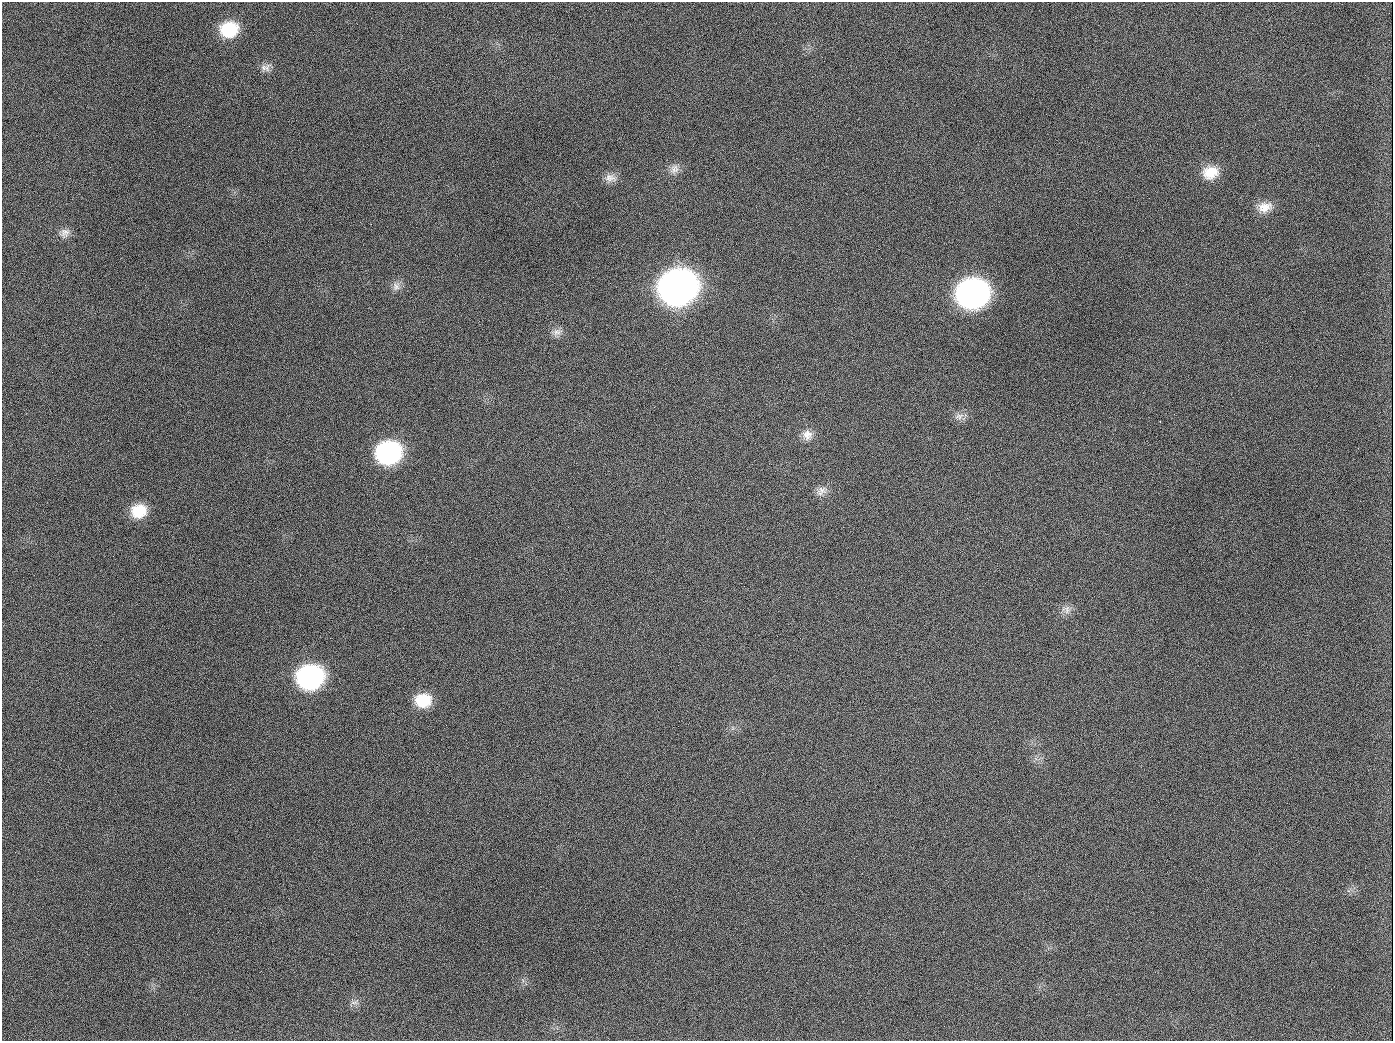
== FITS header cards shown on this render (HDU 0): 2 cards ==
NAXIS1  =                 1391
NAXIS2  =                 1039

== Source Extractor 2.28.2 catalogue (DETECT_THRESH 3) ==
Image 1391 x 1039 px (HDU 0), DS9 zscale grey, 1 PNG px = 1 image px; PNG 1395 x 1043 px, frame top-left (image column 1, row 1039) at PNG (2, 2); no overlay
Background 1370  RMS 66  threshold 198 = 3 sigma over >= 5 px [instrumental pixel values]
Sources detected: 24; all 24 listed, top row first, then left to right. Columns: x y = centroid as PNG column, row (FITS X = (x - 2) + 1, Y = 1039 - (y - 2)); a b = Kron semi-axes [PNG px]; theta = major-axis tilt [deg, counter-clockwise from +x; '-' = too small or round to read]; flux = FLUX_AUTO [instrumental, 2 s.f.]
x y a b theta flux
229 29 18 16 10 2.0e+05
267 68 16 9 66 2.8e+04
189 126 2 2 - 8.4e+03
674 169 14 12 61 3.6e+04
1210 172 19 15 13 9.6e+04
610 178 17 11 -4 3.7e+04
1265 207 19 13 13 6.2e+04
65 233 14 12 47 3.3e+04
396 286 12 10 70 2.9e+04
678 287 21 18 16 5.9e+06
972 294 20 17 11 2.6e+06
557 332 12 9 22 2.7e+04
654 407 3 2 - 4.9e+03
959 416 13 8 17 2.7e+04
1160 421 2 2 - 1.4e+04
807 435 14 13 - 4.4e+04
389 453 19 16 13 8.6e+05
822 490 16 10 -3 3.4e+04
139 511 17 15 10 1.2e+05
1066 609 13 12 - 3.2e+04
310 677 19 17 13 1.0e+06
423 700 17 15 2 1.3e+05
354 1002 14 6 19 2.0e+04
944 1026 2 2 - 7.1e+03